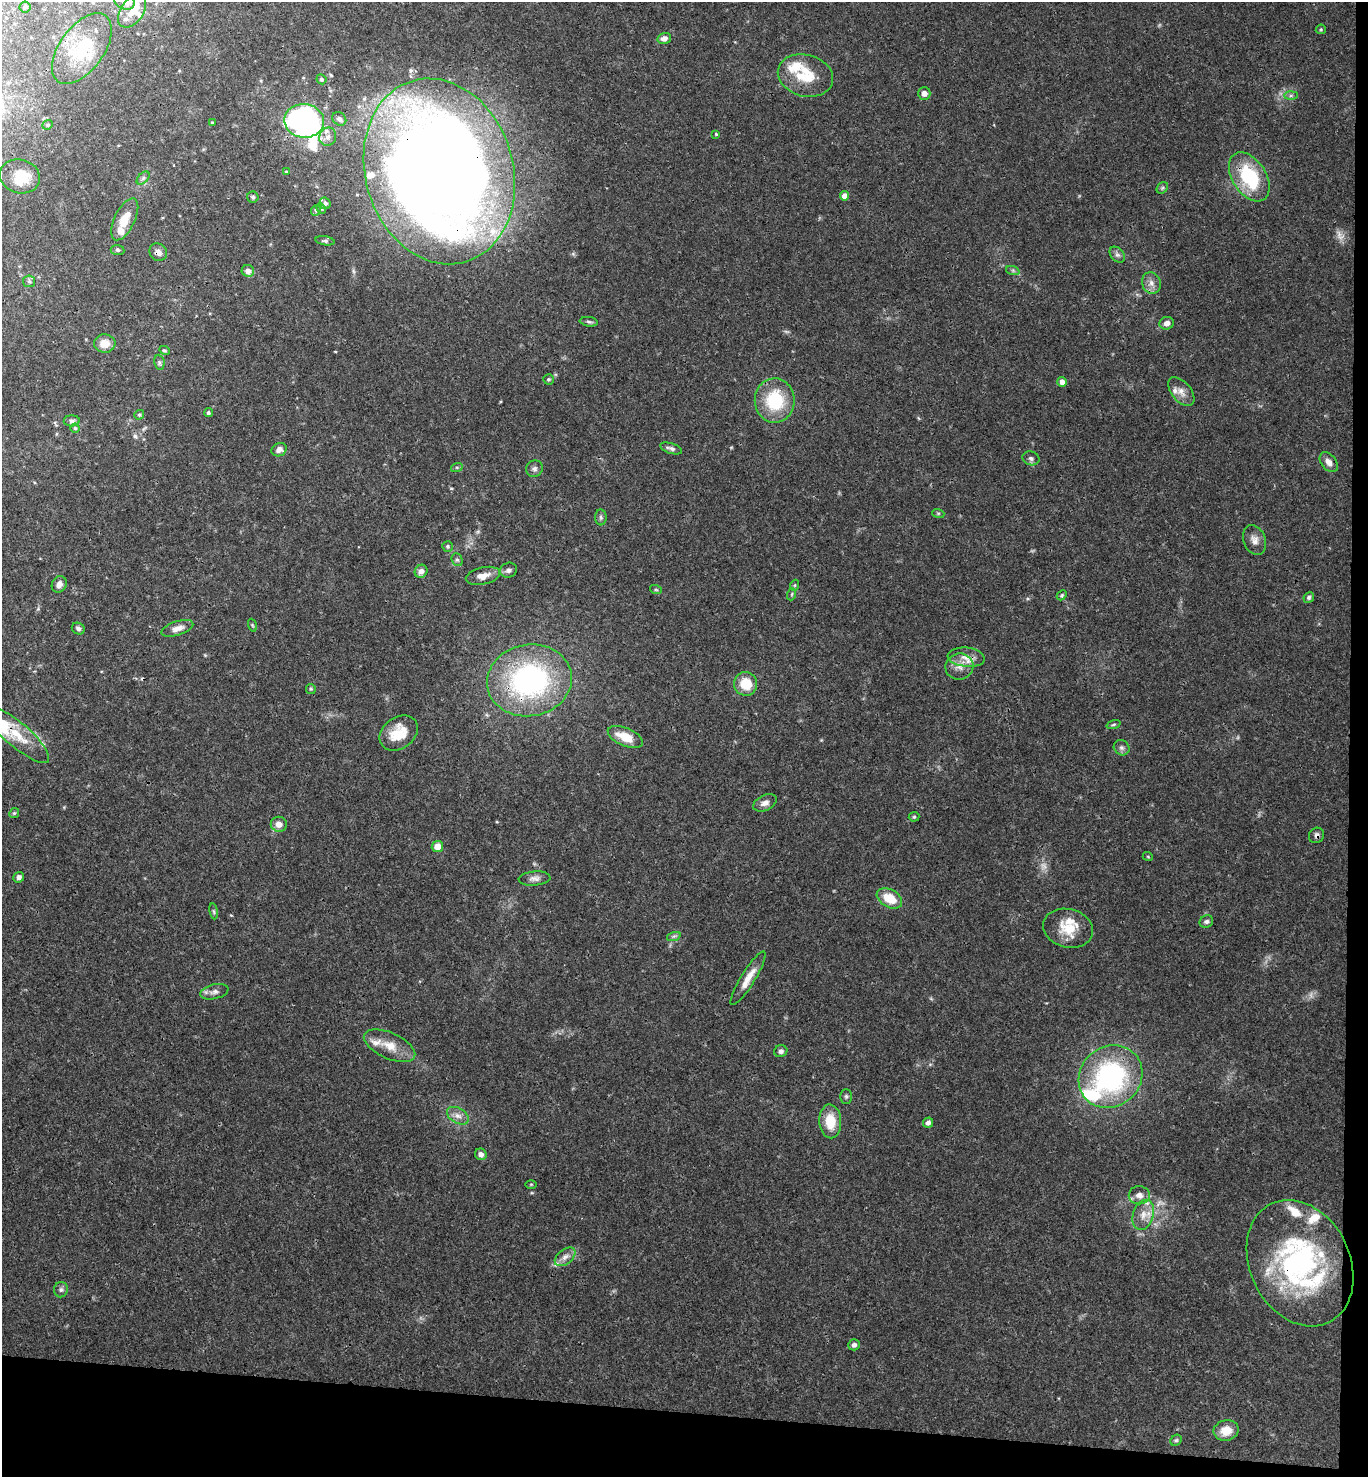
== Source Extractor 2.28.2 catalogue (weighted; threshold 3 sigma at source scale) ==
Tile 9 of 3 x 3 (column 3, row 3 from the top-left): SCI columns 2893-4258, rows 10-1484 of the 4516 x 4442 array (HDU 1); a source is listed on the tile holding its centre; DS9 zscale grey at full resolution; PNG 1370 x 1479 px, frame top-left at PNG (2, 2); each listed source drawn as its Kron ellipse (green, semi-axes under 4 px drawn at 4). Shown black and unused: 6% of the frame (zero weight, under 3 of 4 exposures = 6% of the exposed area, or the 3 px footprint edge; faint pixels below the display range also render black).
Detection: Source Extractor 2.28.2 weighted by HDU 2 'WHT'; one run over the whole footprint, this tile lists its part. Background 0.0367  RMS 0.0029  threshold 0.0132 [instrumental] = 3 sigma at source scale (4.5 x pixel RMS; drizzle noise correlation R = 1.50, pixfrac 1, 0.05/0.05 arcsec/px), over >= 5 px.
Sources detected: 137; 3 too faint to see at this stretch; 1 inside a brighter object's white glare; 2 cosmic-ray / hot-pixel residue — neither listed nor drawn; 16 inside a brighter listed object's ellipse — not listed separately; the other 115 listed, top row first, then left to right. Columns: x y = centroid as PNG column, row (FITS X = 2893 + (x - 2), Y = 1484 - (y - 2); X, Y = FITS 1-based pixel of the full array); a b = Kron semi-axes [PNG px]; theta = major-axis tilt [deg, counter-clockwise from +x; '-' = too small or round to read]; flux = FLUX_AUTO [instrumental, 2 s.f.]
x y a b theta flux
124 2 10 7 -22 1.5
25 7 5 5 - 0.5
132 11 18 11 56 4.2
1321 29 5 5 - 0.38
664 38 7 5 17 1.5
82 49 41 22 54 14
805 76 28 21 -16 10
321 79 5 4 - 0.53
924 93 6 6 - 1.5
1291 96 7 4 1 0.56
339 119 8 6 -43 0.98
304 121 20 17 -4 92
212 123 3 2 - 0.32
48 125 5 4 - 0.43
716 134 4 3 - 0.37
328 137 9 8 - 1.5
439 171 94 74 -73 550
286 172 4 3 - 0.29
20 176 20 17 -16 7.1
1249 177 27 16 -57 20
143 178 8 4 46 0.68
1162 188 6 5 - 0.52
844 196 4 4 - 1.8
253 197 5 5 - 0.53
325 203 6 5 - 0.78
321 208 5 4 - 0.39
316 210 5 5 - 0.63
125 219 23 10 64 5.3
325 241 9 4 -8 0.64
117 250 7 5 -5 0.64
158 252 9 8 - 1.6
1117 255 9 6 -47 0.92
248 271 6 6 - 1.9
1013 271 7 4 -19 0.53
29 281 6 6 - 0.63
1151 283 11 9 -67 2
589 322 9 4 -8 0.62
1167 323 7 6 - 1.5
105 343 11 9 -1 3.3
164 350 5 4 - 0.39
159 362 8 5 -83 0.59
548 379 5 5 - 0.45
1062 382 5 4 - 1.9
1181 392 17 9 -50 2.4
775 400 22 20 -90 16
208 413 5 4 - 0.55
139 415 5 4 - 0.5
72 421 8 5 2 0.7
75 428 4 4 - 0.49
671 448 11 5 -18 1.1
279 450 8 6 28 1.7
1031 458 8 6 -18 0.9
1329 462 11 7 -52 1.9
457 467 6 4 18 0.4
534 469 9 8 - 1
938 513 6 4 -18 0.37
601 517 8 6 -88 0.66
1254 540 15 11 -68 2.2
448 546 5 5 - 0.48
457 560 6 5 - 0.58
508 570 9 7 19 1.1
421 571 7 6 - 1.6
483 576 17 8 12 2.8
59 584 8 7 - 1.4
795 585 5 3 - 0.3
656 590 6 4 -19 0.37
792 594 6 3 71 0.37
1062 595 6 4 47 0.42
1309 597 6 5 - 0.57
252 625 6 4 -71 0.41
177 628 17 7 18 2.1
78 629 7 5 -30 0.78
966 657 18 9 -6 3.1
959 666 14 13 - 3.1
529 680 43 36 10 61
745 684 12 11 - 6.6
311 689 5 4 - 0.38
1114 724 7 3 19 0.43
399 733 21 15 37 7
17 735 40 12 -41 8
625 737 19 9 -23 5.9
1122 748 8 7 - 0.91
765 803 12 7 25 1.7
14 813 5 4 - 0.38
914 817 5 5 - 0.45
279 824 8 7 - 2.2
1316 835 8 7 - 0.88
437 847 6 5 - 3.8
1148 857 5 3 - 0.26
19 877 5 5 - 0.92
534 878 16 7 5 1.5
889 898 14 9 -29 6.1
214 911 8 4 -81 0.48
1206 921 7 6 - 0.81
1068 928 25 19 -15 7.7
674 936 7 4 18 0.61
748 978 31 7 58 3.9
214 992 14 7 13 1.6
389 1046 27 13 -24 5.3
781 1051 7 6 - 0.91
1110 1077 33 30 42 49
846 1096 7 5 -89 0.65
458 1116 12 7 -31 1.9
830 1121 17 11 -86 7.3
928 1123 5 5 - 1.2
481 1154 6 5 - 1.2
531 1184 6 4 0 0.28
1139 1195 10 9 - 1.8
1143 1215 15 10 72 3.3
565 1257 12 7 38 1.8
1300 1263 66 50 -64 69
61 1290 8 7 - 0.81
854 1345 6 5 - 0.88
1226 1430 13 10 11 4.1
1176 1440 6 5 - 0.5
Overlapping masked pixels (flux is a lower limit): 8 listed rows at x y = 304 121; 439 171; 158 252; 966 657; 529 680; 17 735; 1316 835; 1300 1263
Isophote crosses this tile's border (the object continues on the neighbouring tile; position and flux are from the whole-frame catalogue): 1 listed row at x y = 124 2